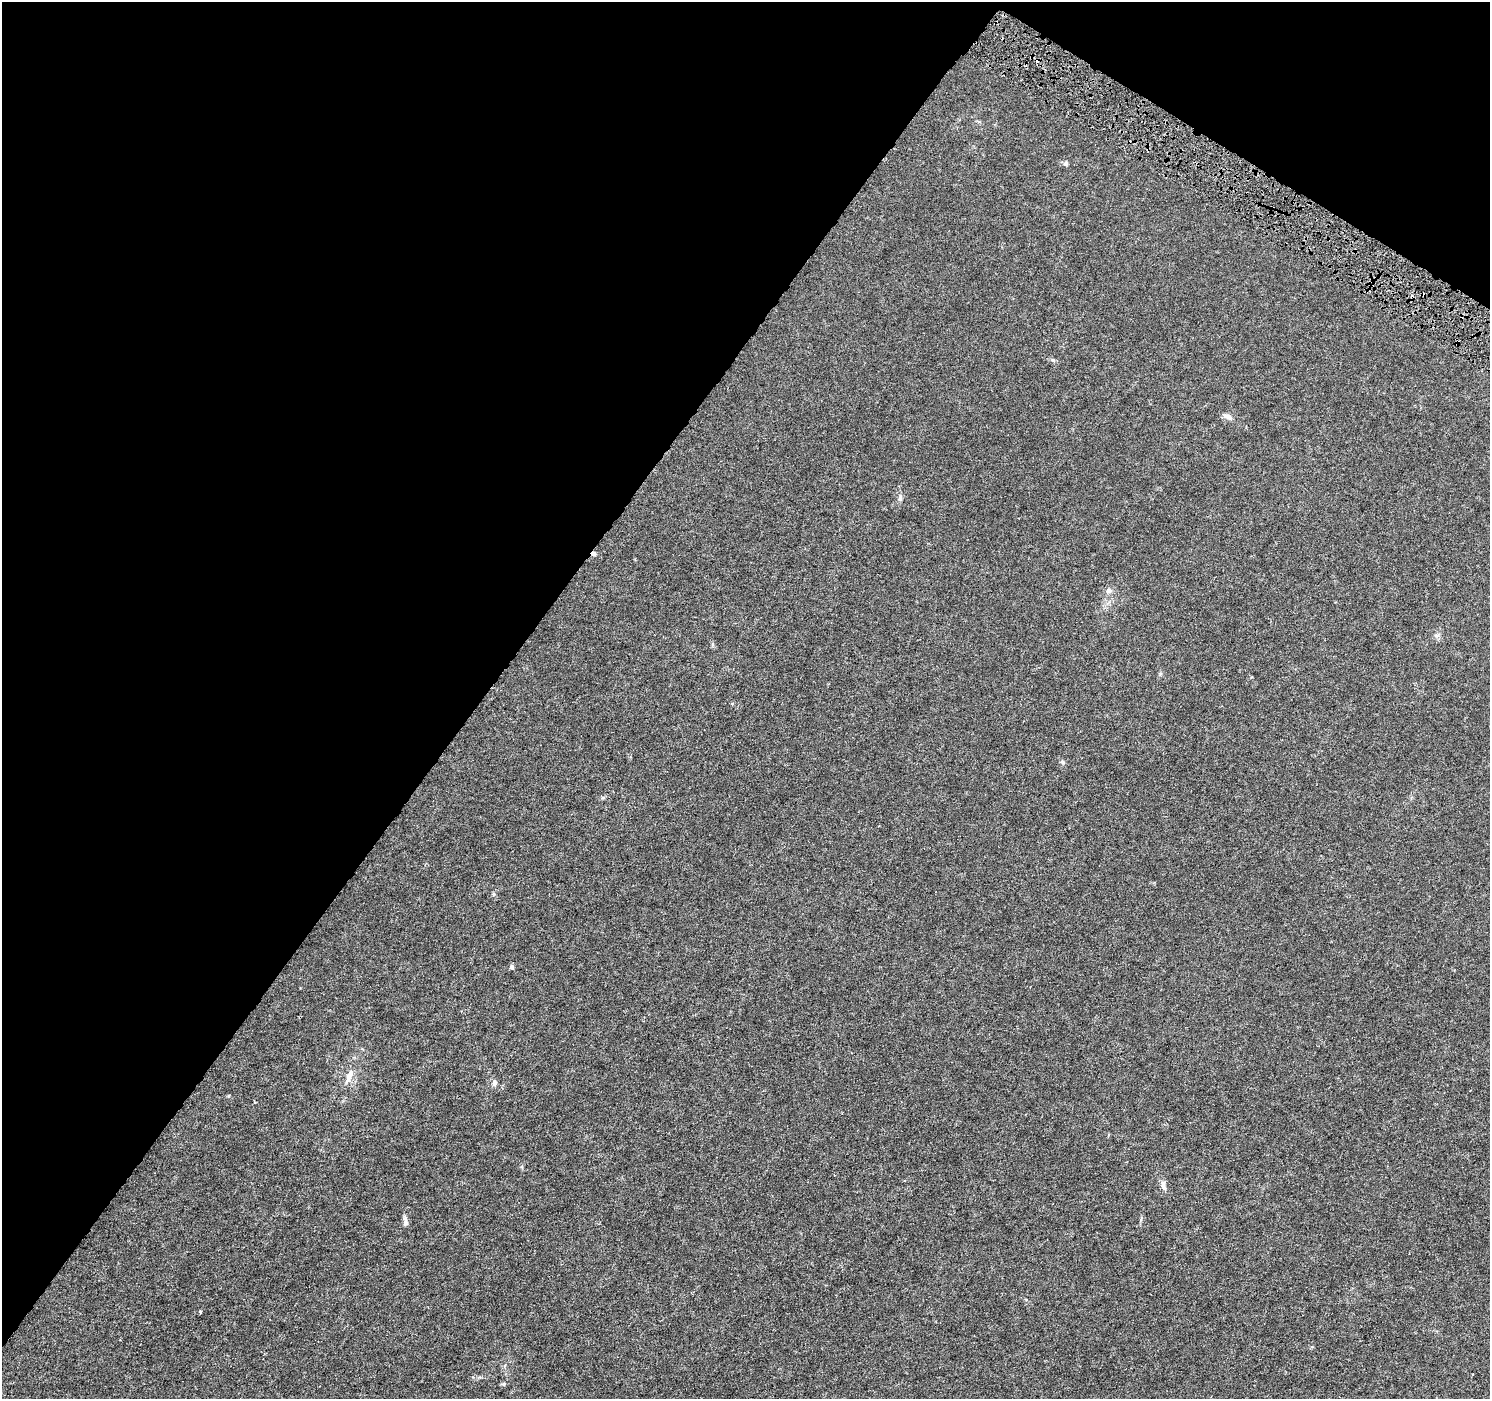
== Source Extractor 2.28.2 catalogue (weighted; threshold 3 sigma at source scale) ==
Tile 2 of 4 x 4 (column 2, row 1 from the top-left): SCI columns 1489-2976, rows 4377-5773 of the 5958 x 6028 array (HDU 1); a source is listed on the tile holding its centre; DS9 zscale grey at full resolution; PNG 1492 x 1401 px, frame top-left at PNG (2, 2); no overlay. Shown black and unused: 36% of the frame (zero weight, under 4 of 8 exposures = <1% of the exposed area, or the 3 px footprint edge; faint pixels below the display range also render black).
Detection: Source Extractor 2.28.2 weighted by HDU 2 'WHT'; one run over the whole footprint, this tile lists its part. Background 0.00236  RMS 8.3e-04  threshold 0.0034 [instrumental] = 3 sigma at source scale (4.09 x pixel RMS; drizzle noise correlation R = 1.36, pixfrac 0.8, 0.0396/0.0396 arcsec/px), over >= 5 px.
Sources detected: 20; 3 cosmic-ray / hot-pixel residue — not listed; the other 17 listed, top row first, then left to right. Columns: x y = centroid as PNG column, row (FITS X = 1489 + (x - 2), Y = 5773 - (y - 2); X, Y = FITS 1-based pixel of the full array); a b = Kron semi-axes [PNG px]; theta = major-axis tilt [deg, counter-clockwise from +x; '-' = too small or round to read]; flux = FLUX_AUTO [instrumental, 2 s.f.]
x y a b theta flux
1066 163 6 5 - 0.19
1053 360 6 4 -43 0.11
1227 416 13 7 -26 0.33
900 498 8 5 -89 0.21
1109 590 9 7 43 0.27
1436 635 8 5 6 0.19
732 704 4 3 - 0.11
1062 762 8 5 -42 0.15
493 894 5 5 - 0.11
512 967 6 5 - 0.18
349 1076 24 8 68 0.76
494 1083 9 7 90 0.25
228 1096 5 3 - 0.066
1163 1186 14 6 -78 0.37
405 1223 10 7 86 0.27
200 1311 3 3 - 0.12
503 1384 5 5 - 0.11